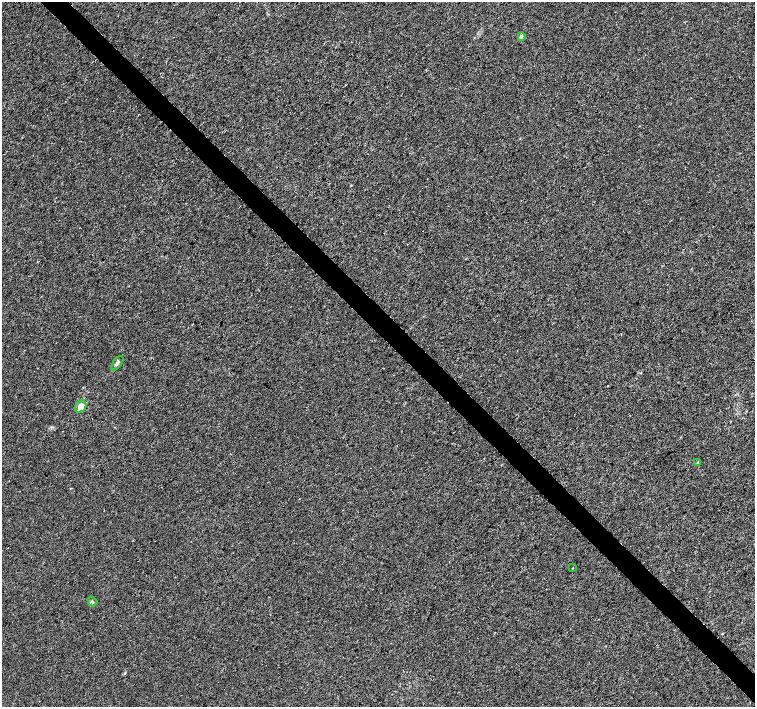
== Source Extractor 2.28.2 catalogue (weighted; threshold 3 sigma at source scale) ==
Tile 6 of 4 x 4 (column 2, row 2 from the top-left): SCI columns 1506-3010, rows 2971-4379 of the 6026 x 6007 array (HDU 1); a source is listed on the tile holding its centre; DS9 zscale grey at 2 x 2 block average (1 PNG px = mean of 2 x 2 image px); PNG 757 x 709 px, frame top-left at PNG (2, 2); each listed source drawn as its Kron ellipse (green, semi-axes under 4 px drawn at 4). Shown black and unused: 4% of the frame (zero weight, under 3 of 4 exposures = <1% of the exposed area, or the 3 px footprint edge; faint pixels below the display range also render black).
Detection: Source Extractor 2.28.2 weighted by HDU 2 'WHT'; one run over the whole footprint, this tile lists its part. Background 4.72e-04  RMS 0.0027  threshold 0.0123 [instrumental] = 3 sigma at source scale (4.5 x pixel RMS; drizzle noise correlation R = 1.50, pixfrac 1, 0.0396/0.0396 arcsec/px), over >= 5 px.
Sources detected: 6; all 6 listed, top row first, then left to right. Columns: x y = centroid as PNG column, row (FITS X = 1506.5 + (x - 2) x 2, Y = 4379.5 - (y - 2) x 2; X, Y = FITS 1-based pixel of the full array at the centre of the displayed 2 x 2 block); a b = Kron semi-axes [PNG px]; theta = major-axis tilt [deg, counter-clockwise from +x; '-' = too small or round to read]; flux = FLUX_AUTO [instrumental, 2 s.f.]
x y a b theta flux
521 36 2 2 - 3
117 363 8 3 54 1.2
81 406 7 5 57 4.9
698 463 3 3 - 0.56
573 568 2 2 - 0.37
92 602 5 2 - 0.78